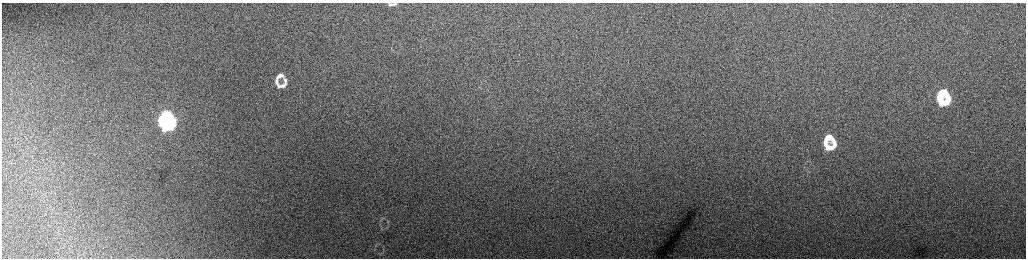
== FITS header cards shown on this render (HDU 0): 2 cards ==
NAXIS1  =                 2048 /fastest changing axis
NAXIS2  =                  512 /next to fastest changing axis

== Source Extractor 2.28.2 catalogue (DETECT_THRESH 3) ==
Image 2048 x 512 px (HDU 0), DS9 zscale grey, zoomed out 1/2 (1 PNG px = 2 x 2 image px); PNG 1028 x 260 px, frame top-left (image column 1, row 511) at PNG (2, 3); no overlay
Background 160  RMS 1.8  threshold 5.34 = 3 sigma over >= 5 px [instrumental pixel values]
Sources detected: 17; all 17 listed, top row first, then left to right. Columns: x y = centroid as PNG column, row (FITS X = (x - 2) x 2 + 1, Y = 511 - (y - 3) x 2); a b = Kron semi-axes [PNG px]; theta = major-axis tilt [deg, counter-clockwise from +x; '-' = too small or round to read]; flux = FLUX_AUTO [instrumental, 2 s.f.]
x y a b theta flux
390 4 6 4 -45 580
394 4 7 3 30 580
279 76 12 5 30 2100
285 80 11 5 -67 1500
276 82 9 4 -74 1500
282 86 14 5 13 2100
940 94 13 7 6 11000
939 98 7 5 -75 6500
945 103 12 6 41 11000
165 116 10 6 26 34000
171 121 6 4 -69 17000
162 122 6 4 -77 21000
169 126 11 5 21 30000
827 138 11 5 41 5100
834 142 12 5 -62 4200
825 143 6 5 - 3000
830 147 12 5 6 5200